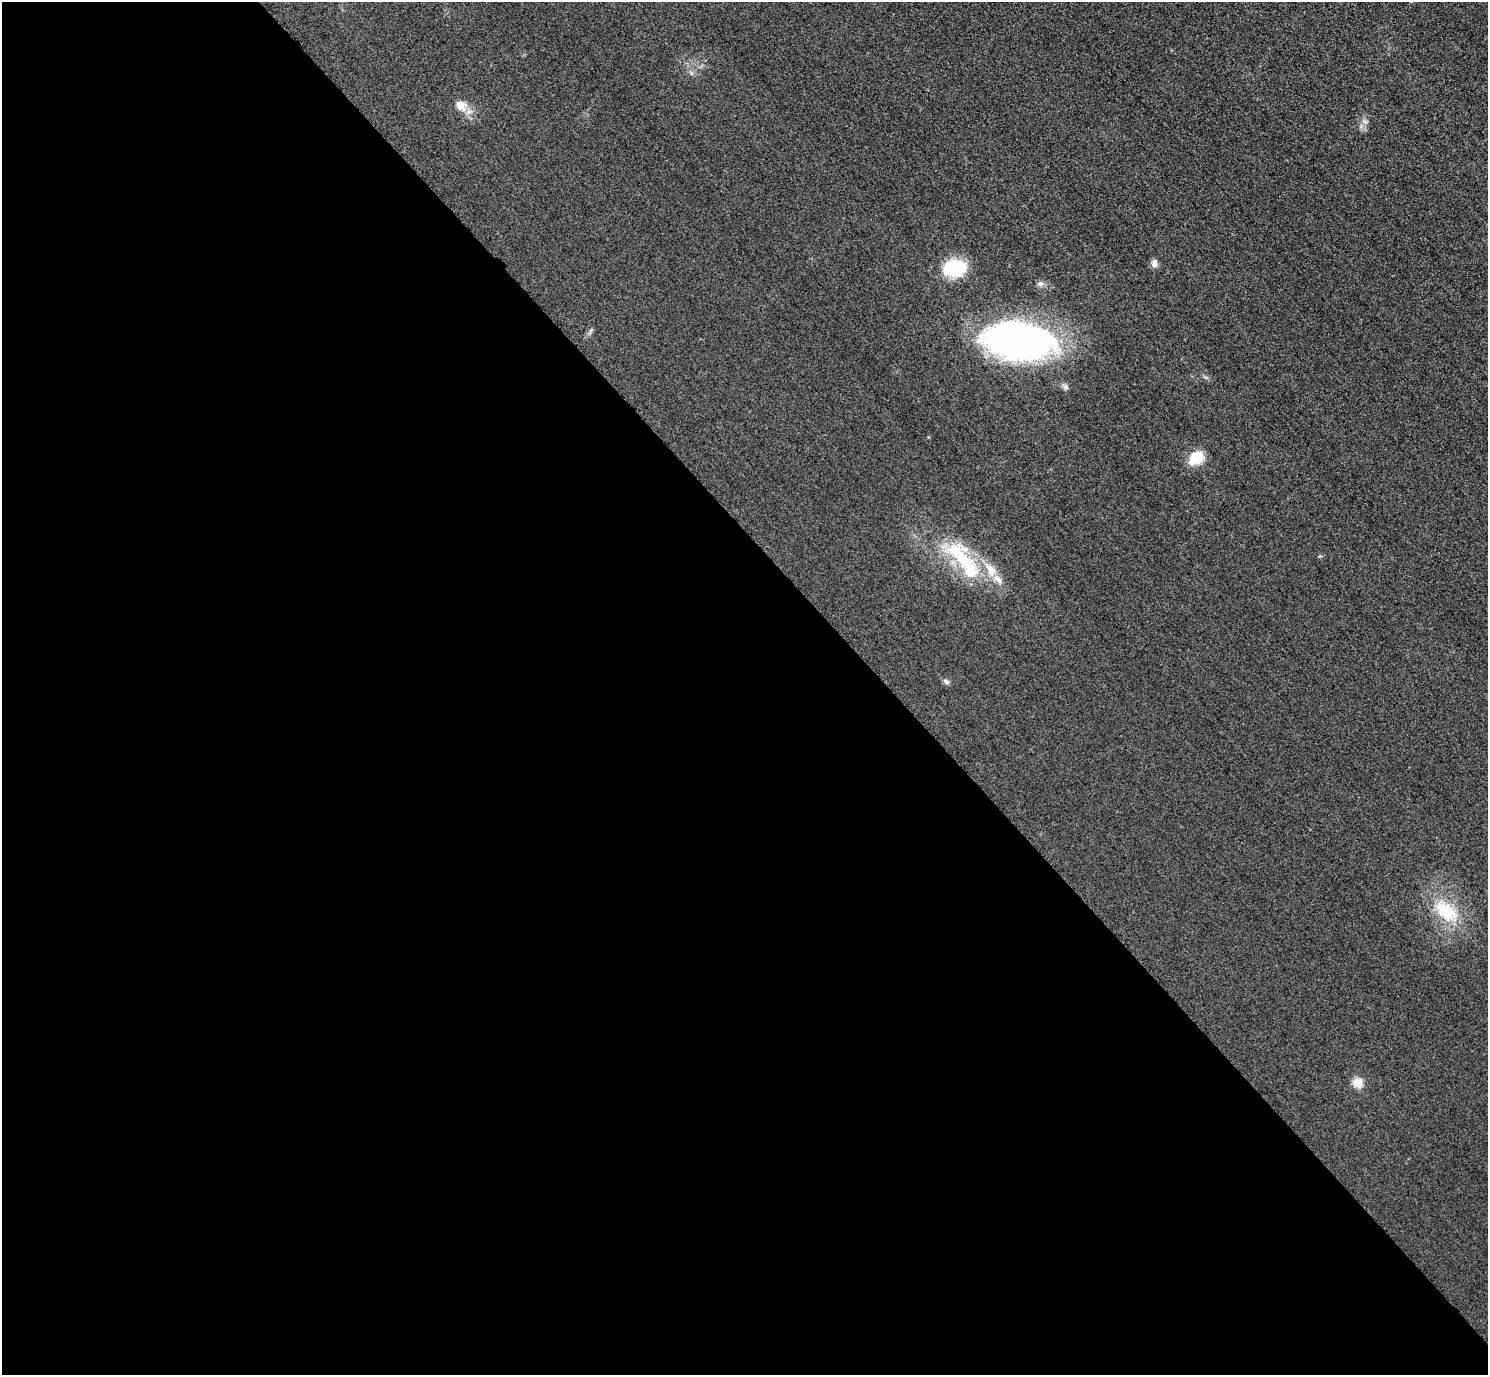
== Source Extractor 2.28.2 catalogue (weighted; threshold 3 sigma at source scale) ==
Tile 9 of 4 x 4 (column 1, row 3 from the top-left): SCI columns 32-1517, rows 1558-2930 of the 6005 x 6003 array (HDU 1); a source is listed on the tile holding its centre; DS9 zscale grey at full resolution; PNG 1490 x 1377 px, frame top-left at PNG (2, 2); no overlay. Shown black and unused: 60% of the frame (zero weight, under 3 of 4 exposures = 3% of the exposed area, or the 3 px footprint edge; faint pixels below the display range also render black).
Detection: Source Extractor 2.28.2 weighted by HDU 2 'WHT'; one run over the whole footprint, this tile lists its part. Background 0.0522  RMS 0.016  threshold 0.0729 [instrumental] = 3 sigma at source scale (4.5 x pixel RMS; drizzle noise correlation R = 1.50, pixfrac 1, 0.05/0.05 arcsec/px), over >= 5 px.
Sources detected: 15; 4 inside a brighter listed object's ellipse — not listed separately; the other 11 listed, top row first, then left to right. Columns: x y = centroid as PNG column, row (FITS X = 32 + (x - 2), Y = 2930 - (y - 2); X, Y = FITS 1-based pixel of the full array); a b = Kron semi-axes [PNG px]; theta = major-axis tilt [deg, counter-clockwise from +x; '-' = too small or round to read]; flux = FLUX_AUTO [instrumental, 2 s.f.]
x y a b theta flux
460 105 12 9 -47 19
1365 121 7 4 -19 3.2
1154 263 10 7 79 7.7
955 269 19 14 2 110
1039 283 7 7 - 4.9
1018 340 59 29 -6 800
1196 458 14 10 44 47
963 559 64 19 -45 120
946 682 9 6 -49 4.1
1446 911 36 19 -37 76
1357 1082 13 12 - 16